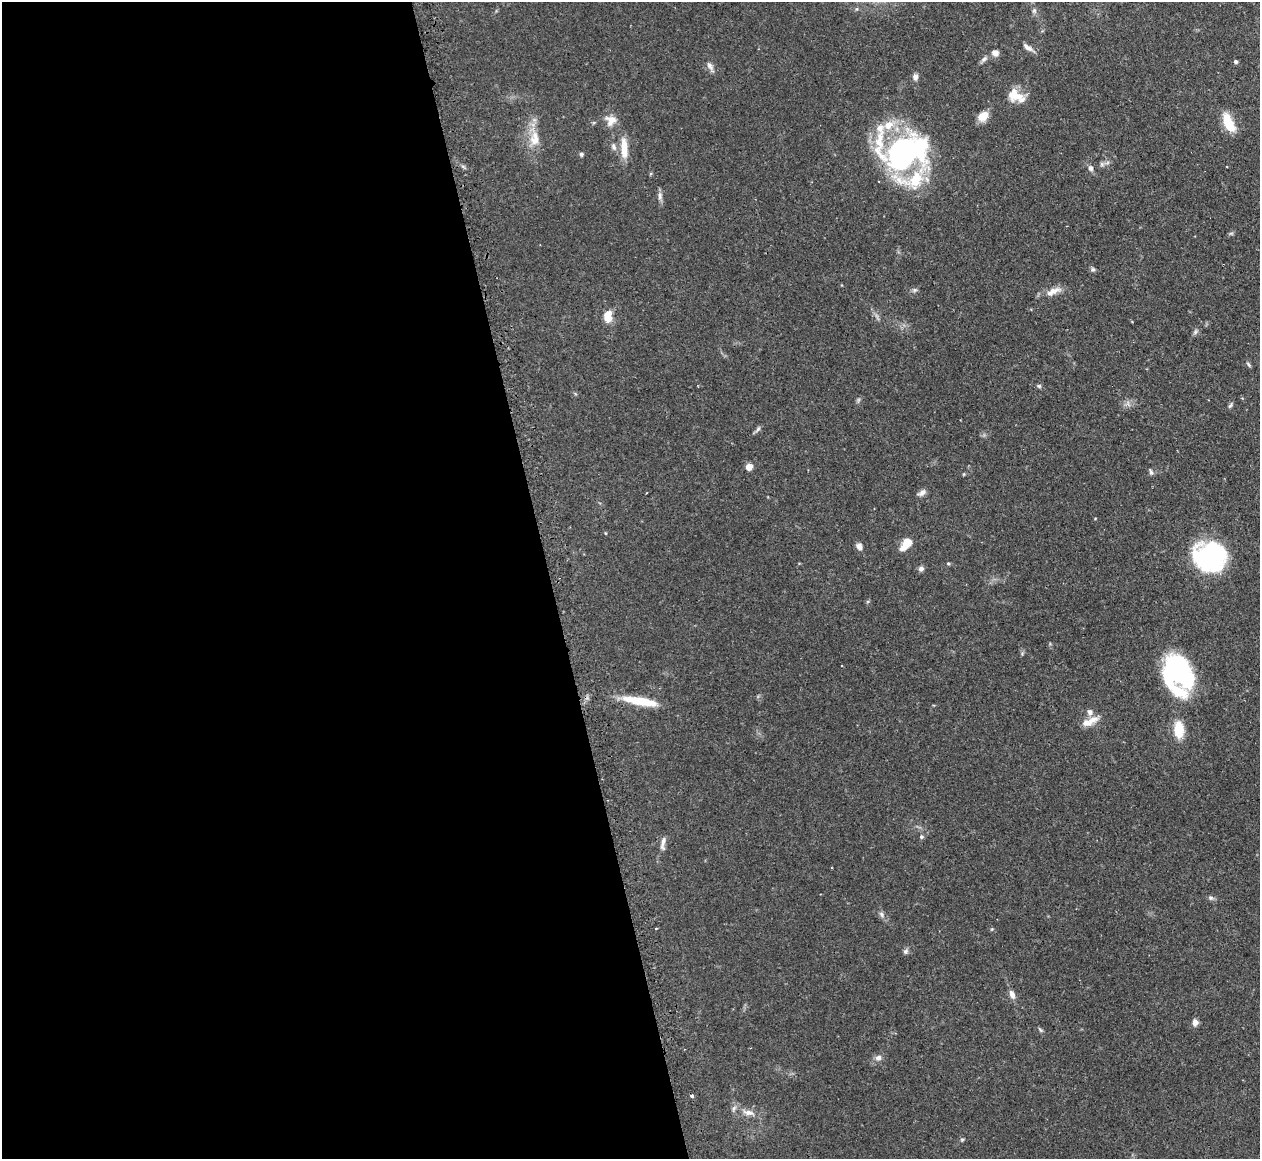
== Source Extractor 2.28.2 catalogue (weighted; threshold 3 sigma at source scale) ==
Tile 9 of 4 x 4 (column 1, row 3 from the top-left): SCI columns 35-1292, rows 1320-2476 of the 5098 x 5072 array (HDU 1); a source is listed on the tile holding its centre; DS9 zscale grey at full resolution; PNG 1262 x 1161 px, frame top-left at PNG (2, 2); no overlay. Shown black and unused: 44% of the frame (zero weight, under 2 of 3 exposures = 4% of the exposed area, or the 3 px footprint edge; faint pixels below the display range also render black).
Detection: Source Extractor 2.28.2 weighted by HDU 2 'WHT'; one run over the whole footprint, this tile lists its part. Background 0.105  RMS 0.0067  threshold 0.0304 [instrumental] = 3 sigma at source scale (4.5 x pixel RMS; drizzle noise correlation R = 1.50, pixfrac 1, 0.05/0.05 arcsec/px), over >= 5 px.
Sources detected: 62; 1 inside a brighter object's white glare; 1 cosmic-ray / hot-pixel residue — not listed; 6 inside a brighter listed object's ellipse — not listed separately; the other 54 listed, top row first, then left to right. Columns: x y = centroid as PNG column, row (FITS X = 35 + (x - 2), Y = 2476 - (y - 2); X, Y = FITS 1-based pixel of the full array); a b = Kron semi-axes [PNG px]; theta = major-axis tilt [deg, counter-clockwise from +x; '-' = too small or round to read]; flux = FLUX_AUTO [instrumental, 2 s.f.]
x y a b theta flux
1034 11 7 6 - 1.6
1028 47 15 6 -32 3.4
995 53 8 6 -15 3.3
984 59 11 5 40 2
1235 62 4 4 - 1.5
710 66 12 6 -57 2.9
915 77 8 6 -87 2.6
1015 95 21 13 -33 12
983 116 12 9 40 7.9
611 120 15 14 - 6.9
1229 122 23 10 -65 14
535 139 21 12 84 11
614 147 9 6 -66 2.2
624 151 21 10 -83 8.9
903 153 41 34 29 160
581 154 5 5 - 1.3
1102 164 7 5 -46 1.5
1090 168 7 6 - 2.2
660 196 10 6 90 2.4
1231 233 7 4 19 0.96
1093 269 6 6 - 1.3
915 290 6 6 - 1.3
1053 291 22 8 26 6.4
608 317 12 8 88 10
1195 332 7 5 47 1.4
1248 364 8 3 -47 1.1
1039 386 6 5 - 1
1230 405 8 5 52 1.2
758 429 11 4 50 1.5
749 467 7 6 - 4.2
1151 472 9 4 -74 1.3
922 493 11 6 37 2.7
906 544 14 8 50 11
859 547 8 6 -55 3.1
1209 556 27 23 13 110
948 563 5 4 - 0.76
921 569 7 6 - 2
1177 670 31 25 -59 99
640 701 37 8 -10 22
1090 712 8 7 - 2.6
1089 722 25 8 22 7.7
1179 730 18 10 -87 15
921 837 6 6 - 1.2
663 843 19 5 83 3.1
1211 898 6 5 - 1.3
881 914 9 5 -71 1.8
656 929 3 2 - 0.79
905 951 8 5 40 1.6
1012 994 10 6 -70 3.9
1195 1022 8 6 -79 3.1
1040 1030 7 4 -35 1
878 1058 8 7 - 2.6
749 1113 17 7 -13 5.2
962 1139 6 4 1 0.83